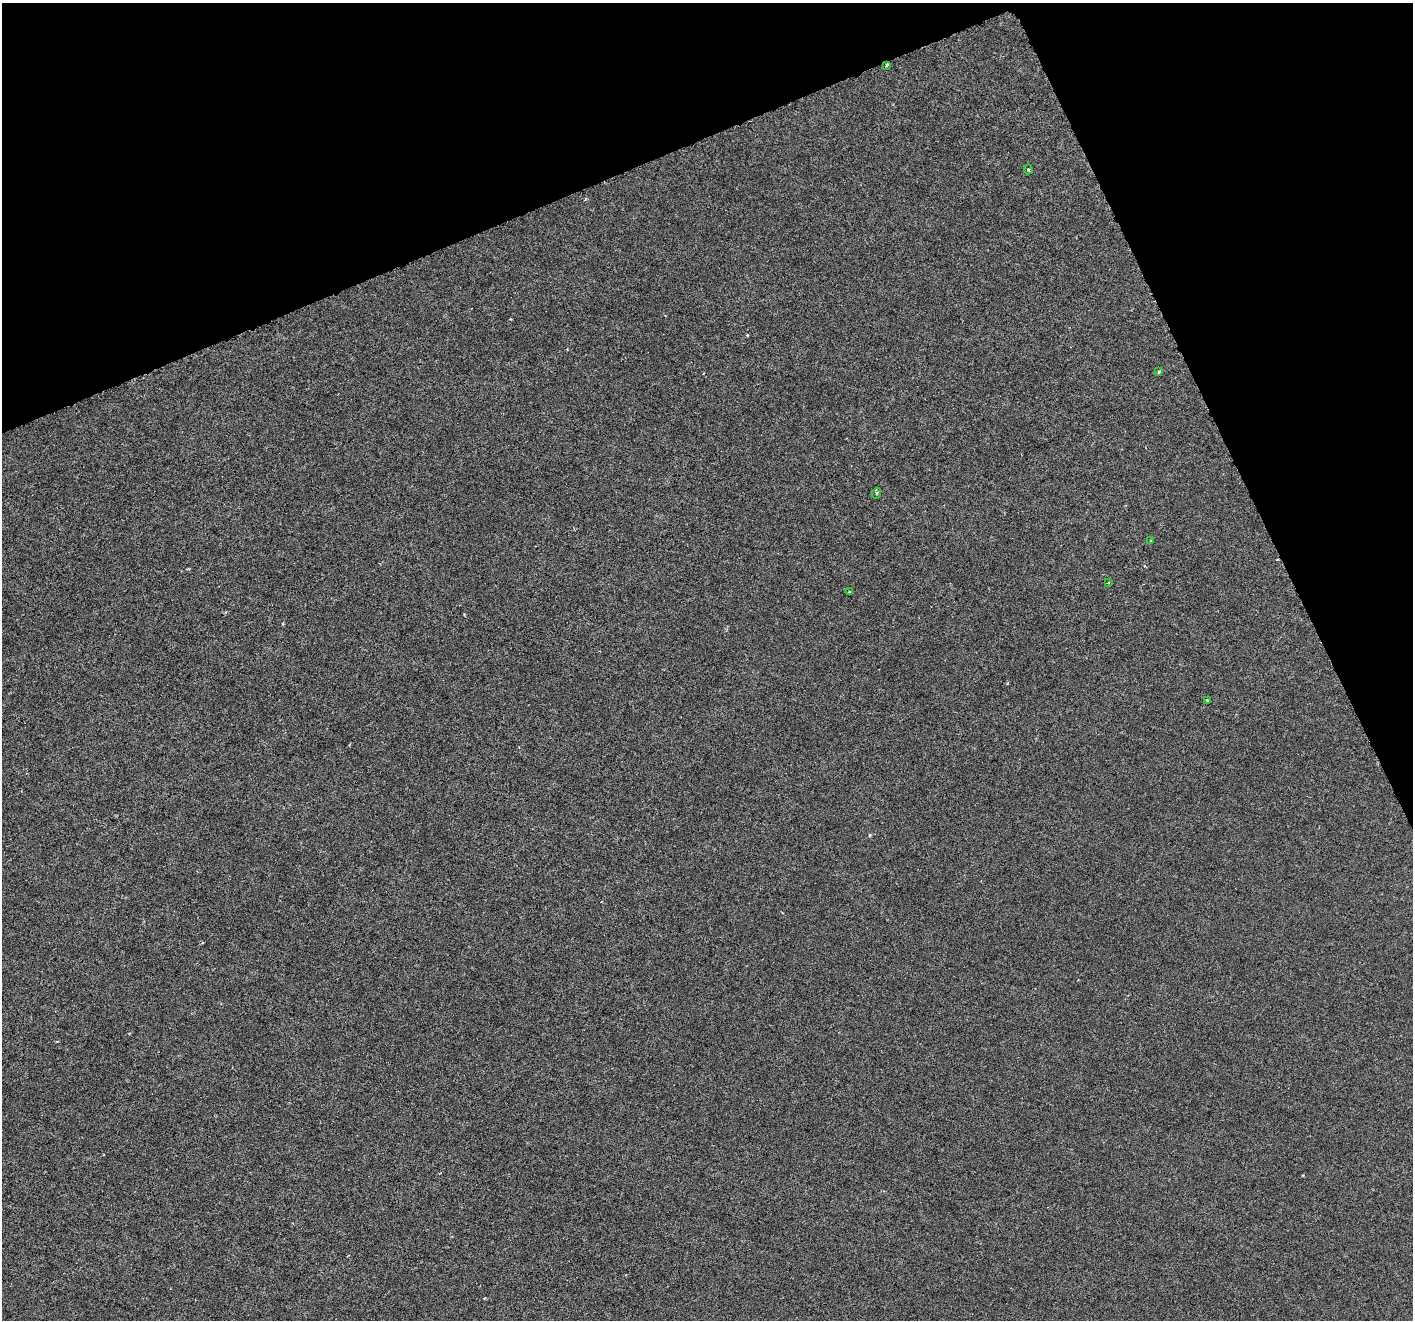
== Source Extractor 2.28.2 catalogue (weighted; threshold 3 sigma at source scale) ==
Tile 3 of 4 x 4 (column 3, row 1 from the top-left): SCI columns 2831-4241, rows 4104-5421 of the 5655 x 5515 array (HDU 1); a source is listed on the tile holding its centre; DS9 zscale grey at full resolution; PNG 1415 x 1322 px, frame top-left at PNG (2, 3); each listed source drawn as its Kron ellipse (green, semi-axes under 4 px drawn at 4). Shown black and unused: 21% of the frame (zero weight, under 3 of 6 exposures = <1% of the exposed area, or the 3 px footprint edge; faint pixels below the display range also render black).
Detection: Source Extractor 2.28.2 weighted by HDU 2 'WHT'; one run over the whole footprint, this tile lists its part. Background -2.01e-04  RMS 9.2e-04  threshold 0.00376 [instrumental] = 3 sigma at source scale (4.09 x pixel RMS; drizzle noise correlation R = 1.36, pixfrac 0.8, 0.0396/0.0396 arcsec/px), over >= 5 px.
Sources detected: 8; all 8 listed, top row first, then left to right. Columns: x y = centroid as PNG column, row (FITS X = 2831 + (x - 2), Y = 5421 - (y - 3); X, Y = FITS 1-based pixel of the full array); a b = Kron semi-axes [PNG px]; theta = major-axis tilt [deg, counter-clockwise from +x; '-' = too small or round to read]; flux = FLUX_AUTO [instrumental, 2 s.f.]
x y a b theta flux
887 65 4 3 - 0.16
1028 170 5 4 - 0.13
1159 372 4 3 - 0.097
877 493 5 3 - 0.091
1151 541 3 2 - 0.21
1108 583 4 2 - 0.051
849 592 3 2 - 0.087
1207 700 3 2 - 0.08
Overlapping masked pixels (flux is a lower limit): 1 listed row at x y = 887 65